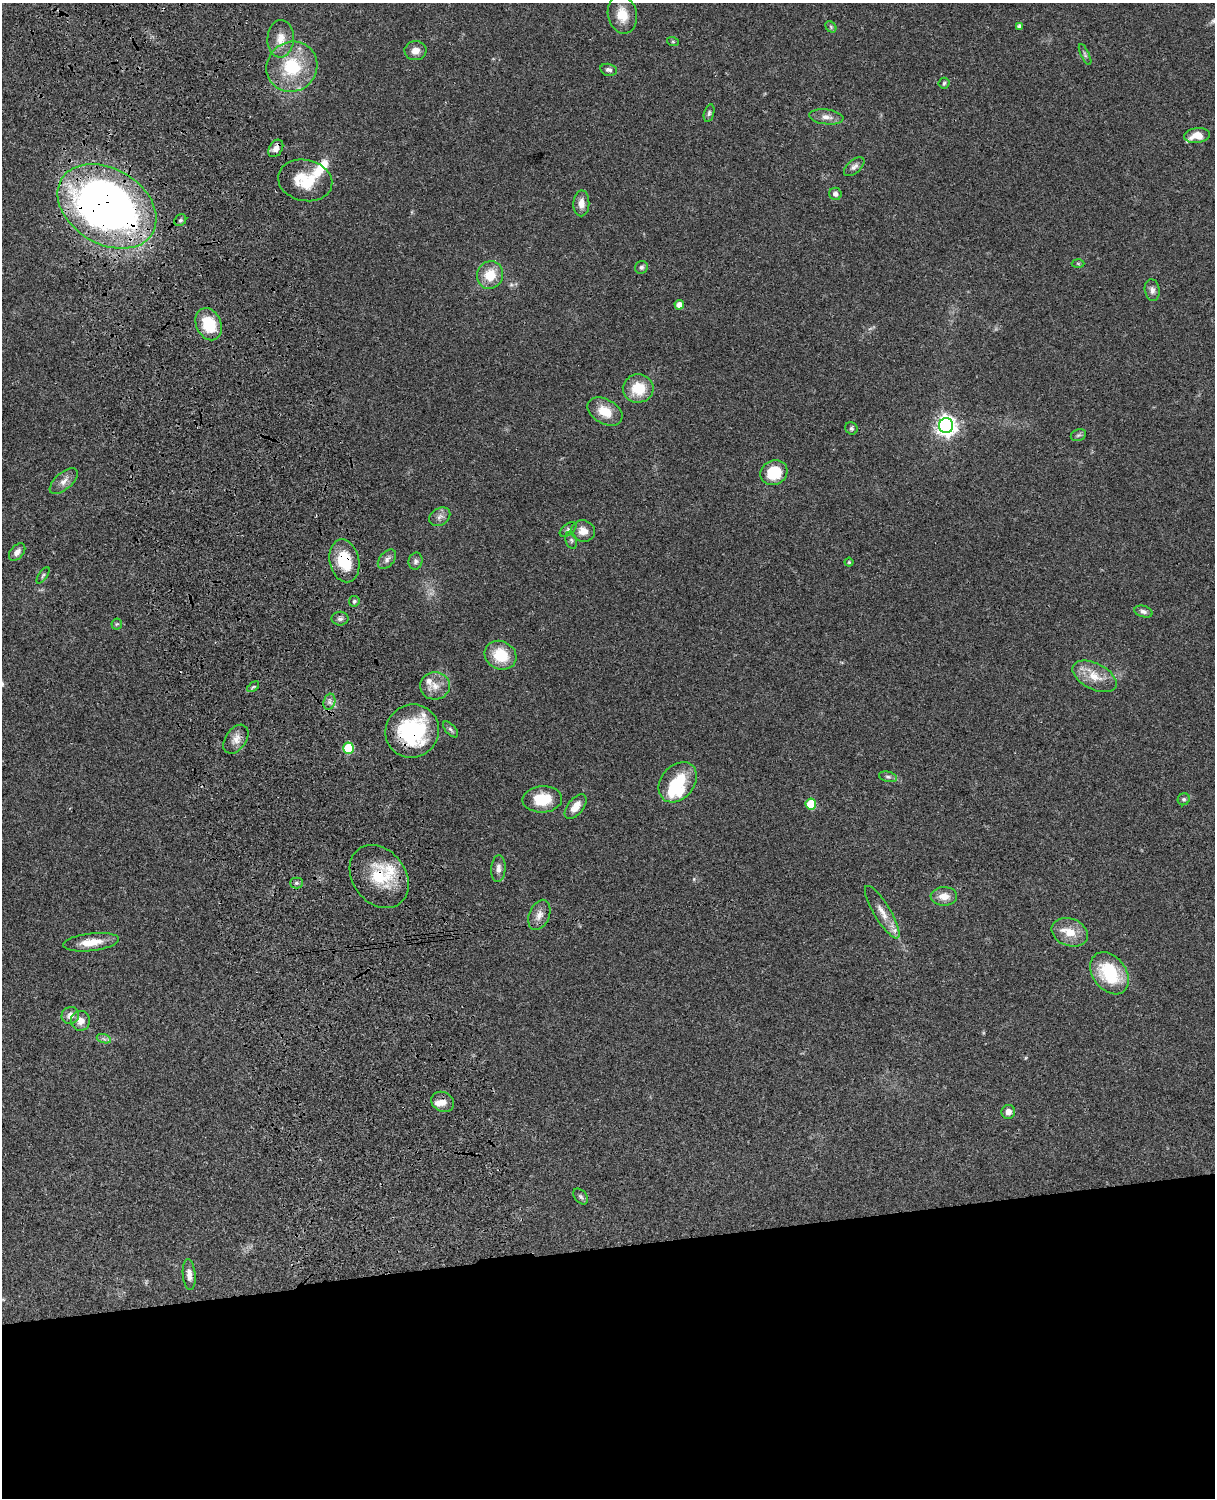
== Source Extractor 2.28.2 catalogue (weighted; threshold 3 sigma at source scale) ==
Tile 11 of 4 x 3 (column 3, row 3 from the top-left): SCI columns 2546-3758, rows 278-1773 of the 5089 x 4929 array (HDU 1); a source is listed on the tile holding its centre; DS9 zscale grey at full resolution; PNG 1217 x 1500 px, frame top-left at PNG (2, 3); each listed source drawn as its Kron ellipse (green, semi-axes under 4 px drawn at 4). Shown black and unused: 17% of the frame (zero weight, under 3 of 4 exposures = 6% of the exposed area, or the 3 px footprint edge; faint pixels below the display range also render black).
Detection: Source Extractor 2.28.2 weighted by HDU 2 'WHT'; one run over the whole footprint, this tile lists its part. Background 0.0781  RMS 0.006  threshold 0.0269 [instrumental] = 3 sigma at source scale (4.5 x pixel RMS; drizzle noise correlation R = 1.50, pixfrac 1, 0.05/0.05 arcsec/px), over >= 5 px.
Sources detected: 84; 1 inside a brighter object's white glare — neither listed nor drawn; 5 inside a brighter listed object's ellipse — not listed separately; the other 78 listed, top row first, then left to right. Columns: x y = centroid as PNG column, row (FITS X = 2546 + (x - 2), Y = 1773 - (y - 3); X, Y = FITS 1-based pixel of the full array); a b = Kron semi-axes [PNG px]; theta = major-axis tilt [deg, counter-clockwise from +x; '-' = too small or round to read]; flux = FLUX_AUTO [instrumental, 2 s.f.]
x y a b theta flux
622 15 19 14 -78 11
1019 26 4 4 - 1.7
831 27 6 4 -48 0.97
281 39 19 13 86 8
673 42 6 4 -19 0.69
415 51 11 9 6 4.5
1085 54 11 3 -65 1.2
292 67 26 24 36 32
609 70 8 6 -14 1.9
944 83 5 5 - 0.94
709 113 9 5 75 1.4
826 117 17 7 -6 4.2
1197 135 13 7 6 7.6
276 148 9 6 57 3.9
854 167 12 6 40 2.5
305 180 27 20 -13 20
835 194 6 6 - 2.7
581 203 13 8 89 4.7
107 206 53 37 -31 430
180 220 6 5 - 1
1078 264 6 4 -2 0.79
641 267 6 6 - 1.6
490 275 14 13 - 13
1152 290 11 7 -81 2.8
679 305 5 4 - 4.1
209 324 17 12 -65 20
638 388 15 14 - 16
605 411 19 12 -29 11
946 426 7 7 - 330
851 428 6 6 - 1.3
1078 435 8 5 21 1.2
774 473 14 12 26 19
64 481 17 8 40 4.4
440 517 11 8 34 3.1
568 529 9 5 38 1.5
583 531 12 10 -11 5.3
571 540 9 5 -72 1.3
17 552 10 6 49 3
387 559 11 7 48 2.5
344 561 22 14 -77 22
415 561 8 7 - 1.8
849 562 4 4 - 0.77
43 575 9 4 55 1.1
354 601 5 5 - 1.1
1143 612 9 5 -17 1.8
340 619 8 7 - 1.7
117 624 5 5 - 0.87
500 655 16 14 -27 18
1094 676 24 13 -27 11
435 686 15 13 4 6.7
253 687 7 3 36 0.9
329 702 8 5 74 2.1
451 729 10 5 -48 1.4
412 731 27 26 - 59
236 739 16 10 55 5
348 748 5 5 - 33
888 777 9 5 -13 1.5
678 782 22 16 50 21
542 799 20 13 4 17
1184 799 6 5 - 1.3
811 804 5 5 - 25
576 807 14 8 52 6.2
498 869 13 7 86 3.3
379 876 34 26 -53 27
296 883 6 5 - 1.2
944 896 13 9 1 6.2
882 912 30 8 -59 7.5
539 915 16 10 67 4.8
1070 932 19 13 -20 10
91 942 28 9 6 10
1109 973 23 16 -53 34
70 1016 9 8 - 4.1
80 1021 10 9 - 4.5
104 1039 7 4 -19 1.3
443 1102 12 9 -29 4.2
1008 1112 7 7 - 3.4
581 1197 9 6 -50 1.4
189 1275 15 6 -85 4.3
Overlapping masked pixels (flux is a lower limit): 5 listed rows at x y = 276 148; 107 206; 344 561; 412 731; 379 876